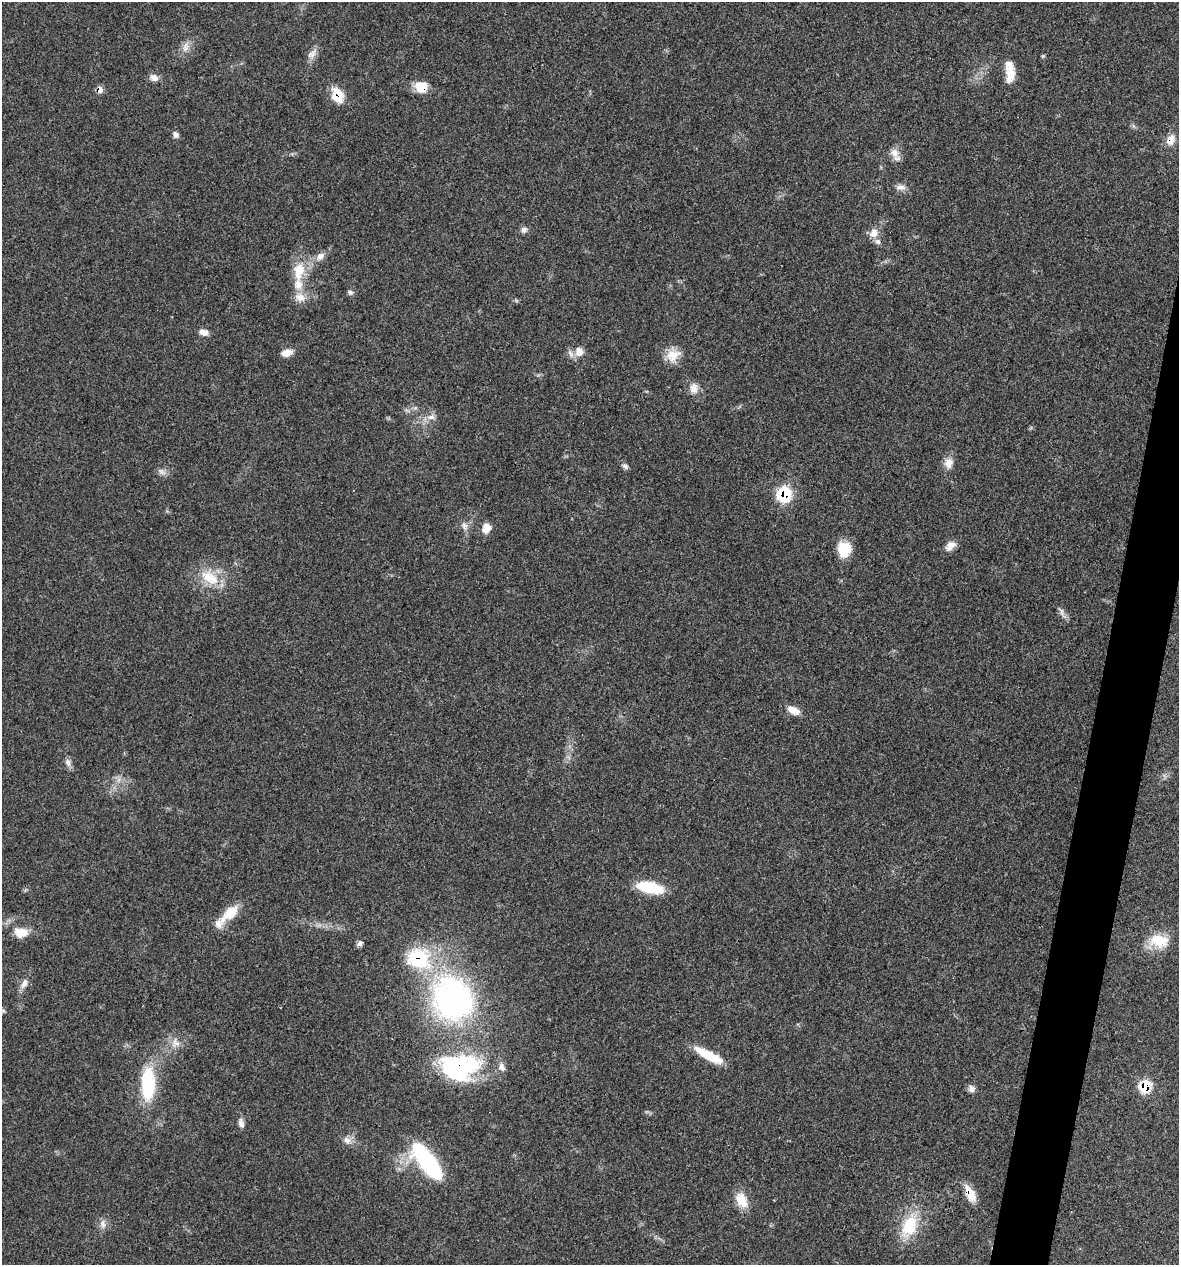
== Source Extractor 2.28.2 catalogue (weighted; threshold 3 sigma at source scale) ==
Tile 10 of 4 x 4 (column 2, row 3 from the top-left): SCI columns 1298-2474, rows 1263-2525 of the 5072 x 5054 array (HDU 1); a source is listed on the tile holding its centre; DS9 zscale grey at full resolution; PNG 1181 x 1267 px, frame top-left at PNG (2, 2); no overlay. Shown black and unused: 3% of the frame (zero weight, under 3 of 4 exposures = <1% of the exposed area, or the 3 px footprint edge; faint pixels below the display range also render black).
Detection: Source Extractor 2.28.2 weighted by HDU 2 'WHT'; one run over the whole footprint, this tile lists its part. Background 0.0841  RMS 0.006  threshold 0.0268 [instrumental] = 3 sigma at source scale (4.5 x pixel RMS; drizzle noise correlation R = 1.50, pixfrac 1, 0.05/0.05 arcsec/px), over >= 5 px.
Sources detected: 63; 1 inside a brighter object's white glare — not listed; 6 inside a brighter listed object's ellipse — not listed separately; the other 56 listed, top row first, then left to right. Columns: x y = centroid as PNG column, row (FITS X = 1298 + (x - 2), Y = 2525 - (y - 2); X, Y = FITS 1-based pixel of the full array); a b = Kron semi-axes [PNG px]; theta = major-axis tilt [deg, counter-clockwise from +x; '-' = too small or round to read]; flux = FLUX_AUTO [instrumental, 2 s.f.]
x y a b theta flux
185 47 14 8 83 4.1
312 54 15 8 37 3.6
1043 56 5 5 - 0.7
1010 70 23 10 -80 10
154 78 10 8 -39 3.4
421 87 15 13 -25 9.8
100 90 7 6 - 4
338 95 17 12 -67 12
176 135 8 7 - 2
1170 140 14 10 74 5.5
894 153 14 10 -75 4.9
901 187 14 7 -5 3.3
524 230 8 7 - 2.2
874 233 13 10 59 5.3
320 256 13 9 51 3.9
299 271 26 15 80 15
350 292 8 5 -27 1.5
300 297 15 11 -16 6
204 332 10 7 -14 4.1
579 352 13 11 87 5.9
287 353 12 8 15 5.3
673 355 20 15 29 9
694 388 15 11 82 4.9
431 417 11 6 7 3.1
949 463 13 11 80 5.3
625 466 8 6 -29 1.7
161 472 11 6 -45 2.3
784 494 10 9 - 39
464 526 12 8 -75 3.1
486 528 12 9 75 5.8
950 546 14 8 43 5.2
844 549 15 13 -89 15
210 577 31 16 -31 17
1061 612 12 5 -76 2.2
794 710 15 8 -28 6.3
68 763 11 7 -74 2.5
650 888 26 10 -12 26
230 913 29 12 42 13
21 932 19 12 -9 9
1159 940 26 17 -7 16
360 943 9 6 32 1.9
24 983 15 8 66 4
452 998 58 50 -63 150
175 1043 12 12 - 5.3
709 1055 35 9 -28 16
461 1067 43 34 10 64
148 1084 41 16 89 35
1145 1087 11 9 52 18
971 1089 9 8 - 2.6
241 1123 13 7 -76 2.8
347 1140 12 9 -54 3.6
427 1161 43 15 -53 67
970 1194 19 9 -65 9.2
742 1200 19 12 -64 11
103 1224 12 7 -79 2.9
909 1226 33 19 66 24
Overlapping masked pixels (flux is a lower limit): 8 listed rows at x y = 421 87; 100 90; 338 95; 1170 140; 784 494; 461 1067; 1145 1087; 970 1194